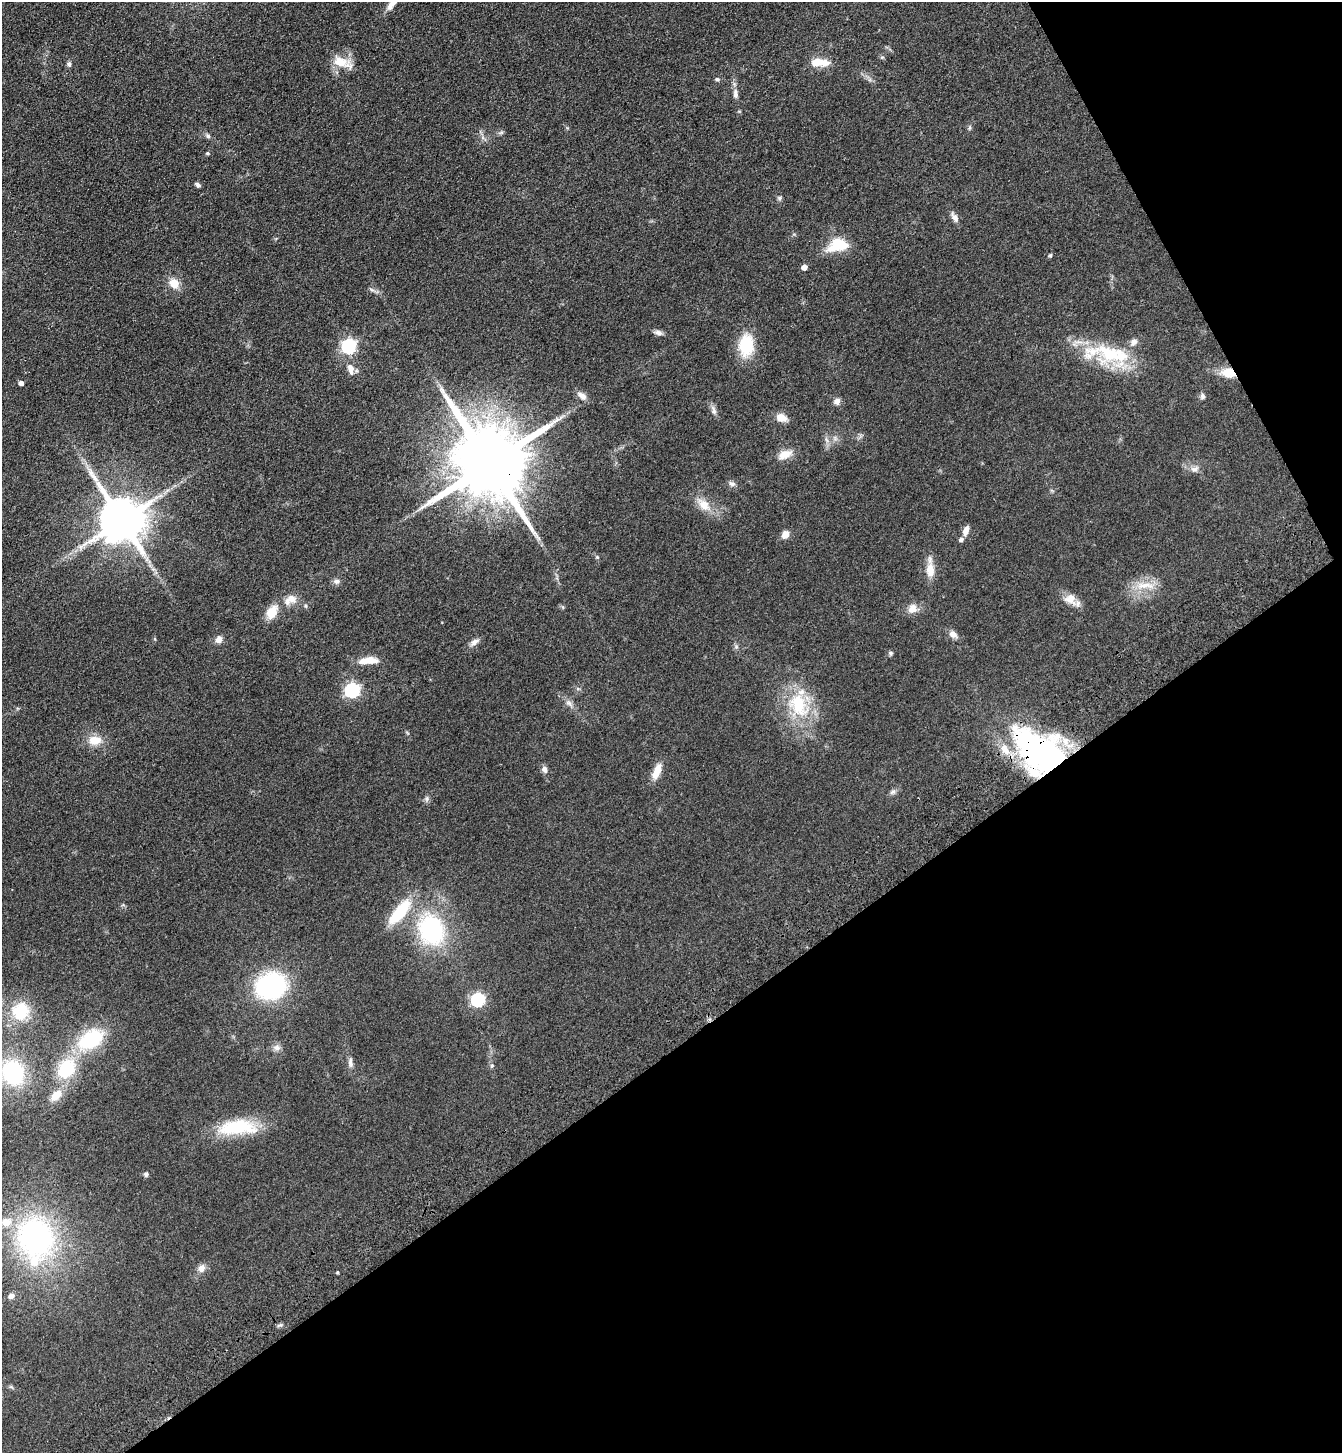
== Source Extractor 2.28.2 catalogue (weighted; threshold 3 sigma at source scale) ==
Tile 12 of 4 x 4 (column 4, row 3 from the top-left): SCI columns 4253-5592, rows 1557-3007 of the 5960 x 6014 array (HDU 1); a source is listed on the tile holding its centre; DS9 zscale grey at full resolution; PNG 1344 x 1455 px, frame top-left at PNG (2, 2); no overlay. Shown black and unused: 33% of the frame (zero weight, under 3 of 4 exposures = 6% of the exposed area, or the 3 px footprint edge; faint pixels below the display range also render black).
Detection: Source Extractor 2.28.2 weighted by HDU 2 'WHT'; one run over the whole footprint, this tile lists its part. Background 0.07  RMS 0.0088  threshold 0.0395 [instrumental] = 3 sigma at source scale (4.5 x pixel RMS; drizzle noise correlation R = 1.50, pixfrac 1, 0.05/0.05 arcsec/px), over >= 5 px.
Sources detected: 92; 9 inside a brighter listed object's ellipse — not listed separately; the other 83 listed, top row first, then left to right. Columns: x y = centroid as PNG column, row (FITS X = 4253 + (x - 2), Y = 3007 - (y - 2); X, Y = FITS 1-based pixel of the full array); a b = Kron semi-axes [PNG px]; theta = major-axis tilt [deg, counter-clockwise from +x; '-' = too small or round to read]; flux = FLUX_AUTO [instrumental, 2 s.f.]
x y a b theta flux
393 2 22 7 53 9.7
882 57 6 3 18 1
342 62 29 13 -21 16
817 63 21 11 8 12
69 64 6 6 - 2.3
717 79 7 5 -23 1.6
735 94 14 7 -87 4.5
969 128 8 5 84 1.5
501 133 7 4 19 1.5
208 136 8 6 -45 2.1
207 153 4 4 - 1.3
197 185 7 5 -37 2.1
779 198 7 6 - 1.8
955 217 14 7 -58 4.7
838 245 25 15 17 26
1050 255 5 4 - 1.4
804 267 5 4 - 5.9
174 283 13 11 -52 11
372 290 11 3 -26 2
658 332 11 6 -15 3.3
746 345 19 13 87 44
349 346 7 6 - 160
1110 354 49 32 -38 58
351 369 18 9 -74 7.2
1228 373 19 12 -8 15
21 383 4 4 - 4
582 396 13 7 -39 5.6
1203 396 8 6 -73 2.4
837 401 9 8 - 3.9
714 410 14 7 -76 3.6
781 418 15 10 -21 7.4
835 438 8 6 -47 2.6
785 455 19 10 23 10
490 463 22 18 -58 12000
1194 469 12 9 5 4.7
732 484 9 6 -23 2.8
703 504 21 12 -45 14
122 520 13 12 - 4200
966 531 11 6 72 5.6
785 534 9 7 50 6.6
597 557 6 5 - 1.3
147 559 7 4 89 2.2
930 570 20 11 -89 12
337 581 9 7 5 3.3
1145 585 32 10 1 16
1070 599 18 14 -24 10
290 600 20 13 27 11
913 608 14 12 52 7.5
272 612 15 10 57 16
953 634 12 8 -34 4.9
219 639 9 8 - 4.9
474 642 14 7 32 4.1
736 647 7 5 -70 1.9
891 653 7 5 -14 1.5
368 660 22 8 6 14
352 690 7 6 - 180
569 703 12 7 -44 4
798 705 39 28 -64 52
95 740 16 11 1 13
1042 753 59 35 -35 250
545 769 9 7 -76 3.6
657 771 22 9 67 11
893 792 9 6 35 2.7
427 799 8 7 - 2.4
399 912 37 12 50 37
431 930 30 24 -69 110
271 986 24 20 19 150
478 1000 6 6 - 130
21 1011 19 17 69 37
91 1039 27 16 32 64
277 1047 10 9 - 4.1
350 1062 15 6 -84 4.2
492 1066 7 5 69 1.5
66 1069 23 18 52 44
13 1073 27 23 -67 77
56 1095 15 9 46 13
237 1127 50 18 4 48
146 1174 6 5 - 1.9
35 1238 53 46 -76 190
202 1268 11 9 60 5.3
337 1272 4 3 - 1
11 1296 8 7 - 3.9
280 1325 9 3 22 1.6
Overlapping masked pixels (flux is a lower limit): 3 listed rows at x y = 1228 373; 490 463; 1042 753
Isophote crosses this tile's border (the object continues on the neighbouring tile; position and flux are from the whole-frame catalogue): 2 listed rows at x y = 393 2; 13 1073